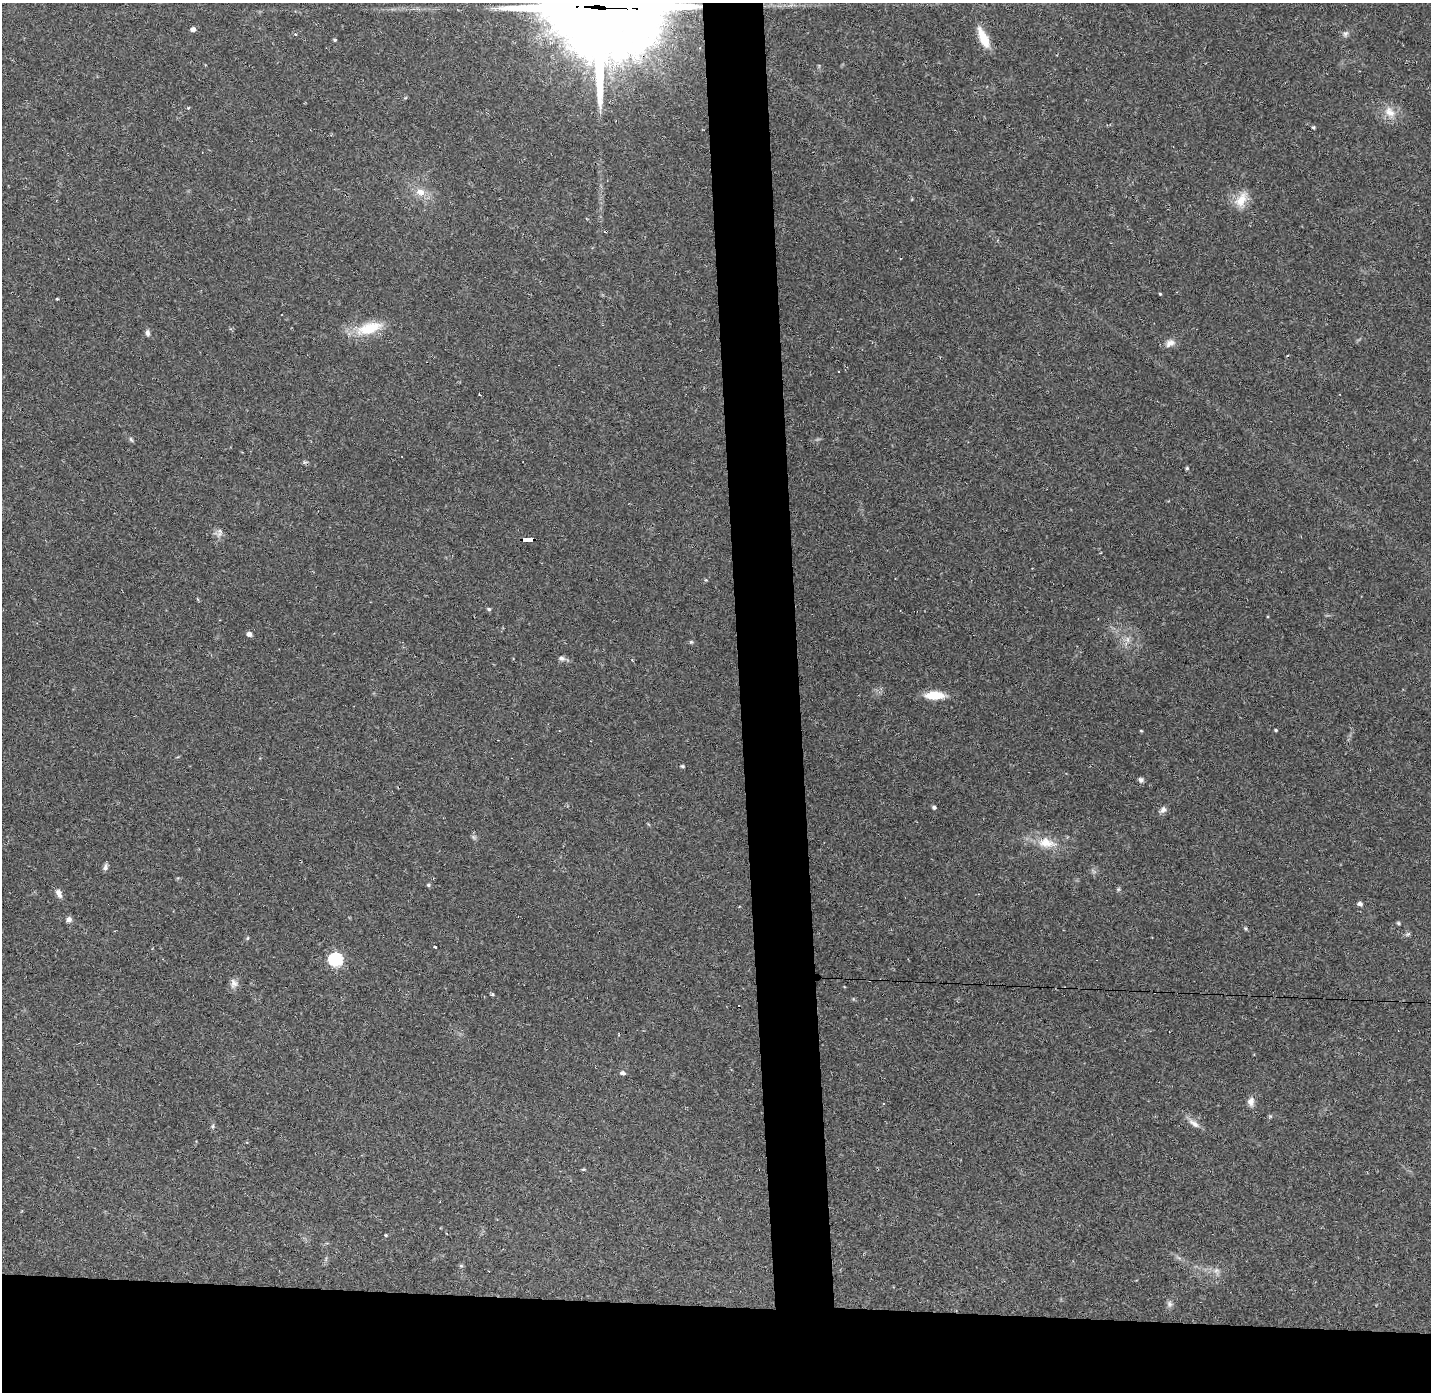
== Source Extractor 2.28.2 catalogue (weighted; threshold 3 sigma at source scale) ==
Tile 8 of 3 x 3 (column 2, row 3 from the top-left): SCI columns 1429-2857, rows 42-1431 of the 4285 x 4255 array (HDU 1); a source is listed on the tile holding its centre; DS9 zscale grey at full resolution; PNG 1433 x 1394 px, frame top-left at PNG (2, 3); no overlay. Shown black and unused: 10% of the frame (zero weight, under 2 of 3 exposures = <1% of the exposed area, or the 3 px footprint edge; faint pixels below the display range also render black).
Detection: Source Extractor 2.28.2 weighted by HDU 2 'WHT'; one run over the whole footprint, this tile lists its part. Background 0.0807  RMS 0.0053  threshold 0.0238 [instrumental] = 3 sigma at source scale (4.5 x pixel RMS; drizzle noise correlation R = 1.50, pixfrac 1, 0.05/0.05 arcsec/px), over >= 5 px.
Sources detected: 58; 1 cosmic-ray / hot-pixel residue — not listed; the other 57 listed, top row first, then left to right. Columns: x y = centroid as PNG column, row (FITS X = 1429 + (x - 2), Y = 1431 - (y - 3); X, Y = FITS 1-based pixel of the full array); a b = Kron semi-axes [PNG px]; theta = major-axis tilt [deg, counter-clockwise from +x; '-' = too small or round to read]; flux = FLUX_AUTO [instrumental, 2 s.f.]
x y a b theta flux
601 7 46 31 -5 11000
193 29 5 4 - 2.2
1345 34 9 6 61 1.6
983 38 26 9 -66 9.7
335 40 4 4 - 0.74
188 108 4 3 - 0.52
1390 112 17 12 -45 6.4
1314 127 4 4 - 0.77
420 192 13 10 -12 5.2
1241 200 21 12 60 8.5
1160 294 3 3 - 0.49
57 299 3 3 - 0.44
369 328 36 15 16 17
148 333 8 5 -82 1.6
1170 343 14 9 29 3.4
131 439 7 4 -58 0.87
1187 468 5 4 - 0.62
219 532 13 7 76 2.6
529 540 10 4 -1 54
706 580 5 4 - 0.59
489 609 5 4 - 0.84
249 634 5 4 - 2.3
1128 639 9 4 -82 1.7
691 642 6 4 42 0.68
561 658 9 5 -1 1.6
934 695 20 8 -1 12
1276 730 4 3 - 0.72
1141 731 5 3 - 0.45
682 766 4 4 - 0.86
1141 780 6 6 - 1.6
934 807 5 4 - 1.2
1163 810 10 7 45 2
473 837 7 4 -71 0.98
1046 843 24 13 -9 11
105 867 9 5 78 1.6
428 885 5 4 - 0.81
1118 889 5 5 - 0.79
59 893 12 7 -68 2.7
1360 904 5 5 - 1.8
69 919 7 6 - 2
1398 923 5 4 - 0.65
1245 928 6 4 -45 0.68
1408 934 7 4 44 0.89
247 938 6 4 88 0.55
435 947 3 2 - 0.7
335 960 7 6 - 88
234 985 10 7 27 2.5
622 1073 6 4 -12 1.5
1251 1101 10 8 86 3.1
883 1104 3 2 - 0.63
1194 1123 18 7 -35 3.4
213 1126 6 4 88 0.8
583 1169 5 4 - 0.6
386 1235 4 3 - 0.49
461 1266 5 5 - 0.74
1216 1270 7 6 - 1.7
1169 1304 9 7 -75 1.6
Overlapping masked pixels (flux is a lower limit): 2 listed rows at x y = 601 7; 529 540
Isophote crosses this tile's border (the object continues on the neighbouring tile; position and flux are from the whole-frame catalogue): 1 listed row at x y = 601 7